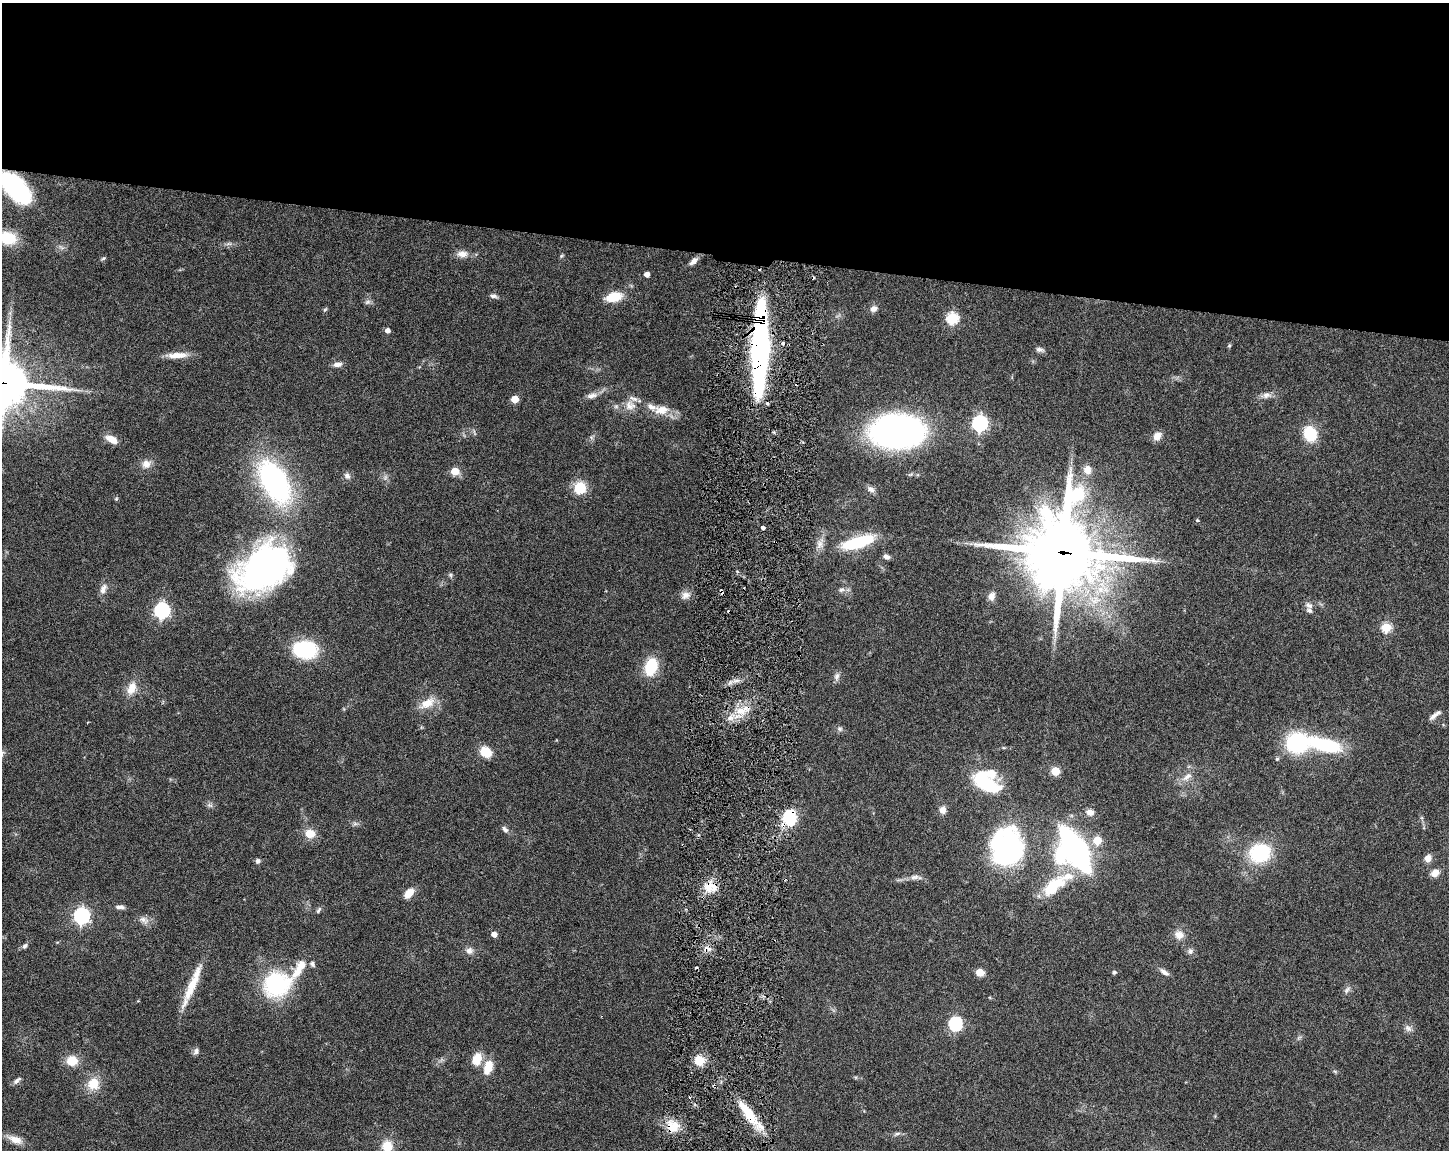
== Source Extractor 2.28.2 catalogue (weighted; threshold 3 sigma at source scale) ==
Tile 2 of 3 x 4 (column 2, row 1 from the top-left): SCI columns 1667-3113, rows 3446-4593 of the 4668 x 4598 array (HDU 1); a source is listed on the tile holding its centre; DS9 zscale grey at full resolution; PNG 1451 x 1152 px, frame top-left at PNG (2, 3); no overlay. Shown black and unused: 22% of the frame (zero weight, under 3 of 6 exposures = <1% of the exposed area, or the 3 px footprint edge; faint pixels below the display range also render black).
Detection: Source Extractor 2.28.2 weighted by HDU 2 'WHT'; one run over the whole footprint, this tile lists its part. Background 0.105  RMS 0.0046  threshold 0.0189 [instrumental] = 3 sigma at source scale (4.09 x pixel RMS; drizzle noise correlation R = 1.36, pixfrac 0.8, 0.05/0.05 arcsec/px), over >= 5 px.
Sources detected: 134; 1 inside a brighter object's white glare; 7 cosmic-ray / hot-pixel residue — not listed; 7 inside a brighter listed object's ellipse — not listed separately; the other 119 listed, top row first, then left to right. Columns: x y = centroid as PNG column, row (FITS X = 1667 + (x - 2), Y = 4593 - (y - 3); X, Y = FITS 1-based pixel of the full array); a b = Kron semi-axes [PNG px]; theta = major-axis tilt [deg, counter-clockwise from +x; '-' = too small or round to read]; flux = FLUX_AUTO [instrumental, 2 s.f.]
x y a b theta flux
16 188 33 16 -48 52
7 238 20 14 -13 14
228 244 9 4 0 1.1
462 254 15 9 0 3.3
561 256 6 4 71 0.55
103 258 6 4 29 0.61
693 261 12 6 45 2
647 274 4 4 - 2.5
493 296 9 6 -10 1.3
613 297 14 8 14 12
367 302 9 5 27 0.95
874 309 9 7 22 2
325 310 6 4 44 0.55
952 318 6 6 - 39
388 330 5 4 - 2
782 343 5 4 - 0.72
1229 346 5 5 - 0.55
760 349 61 9 88 250
1040 350 11 6 -14 1.4
177 355 28 8 3 5.2
337 364 11 6 4 2
3 383 19 17 -1 1700
1266 395 12 8 9 2.4
592 396 15 7 14 2.5
515 399 5 5 - 8.6
630 405 16 13 -5 4.9
661 410 20 12 4 6.5
980 423 7 6 - 110
896 431 39 24 1 180
1310 434 13 11 -73 16
1157 436 11 8 55 3.4
112 439 14 7 -30 4.6
146 464 12 11 - 3.3
1087 470 10 8 -79 3.7
455 471 5 5 - 9.8
347 476 10 8 -43 1.6
275 482 53 27 -60 82
580 488 12 11 - 10
871 489 10 7 -39 1.8
116 499 6 3 19 0.45
1197 520 4 3 - 0.41
763 528 4 3 - 4.4
858 542 27 9 16 32
819 544 12 9 -90 2.7
1062 552 30 29 - 2800
886 557 8 5 -25 1.5
265 567 56 37 32 150
450 575 6 5 - 0.72
103 589 14 8 66 2.7
841 590 9 6 18 1.3
686 595 13 9 30 2.7
992 596 11 8 69 2.7
1309 605 10 7 -39 1.8
162 610 7 6 - 100
1386 627 5 5 - 22
305 650 22 15 -1 35
651 667 17 12 75 16
837 676 11 6 64 1.6
132 688 19 11 68 5.3
427 703 20 11 28 6.5
741 711 17 12 -7 7.3
1435 715 18 5 36 2.1
840 729 6 5 - 0.9
1297 743 24 21 3 33
1326 745 31 12 -16 32
486 752 13 10 -34 7.1
1277 759 5 5 - 0.6
1056 771 5 5 - 15
1187 777 17 7 40 3.2
987 783 32 15 -36 28
210 805 7 4 -18 0.89
943 810 10 8 -74 2.3
1090 812 9 7 -14 2.7
789 817 16 13 -77 16
355 824 7 4 -18 0.9
505 829 10 6 -45 1.4
310 833 12 10 -12 5.6
1097 840 5 5 - 14
1007 847 35 30 87 77
1075 849 31 13 -60 160
1260 853 18 15 21 32
1428 858 8 7 - 3
258 861 7 6 - 1
1435 873 11 8 29 3
914 877 13 6 9 1.9
1052 886 28 14 47 17
709 887 20 12 24 6.6
409 893 12 7 47 4.8
120 907 13 5 1 1.5
318 910 10 5 54 0.93
82 916 7 6 - 120
144 920 15 8 -30 2.6
494 934 5 5 - 2.5
1179 935 12 11 - 3.5
25 946 8 6 43 1.2
469 951 10 9 - 2.1
1190 951 8 6 -90 1.2
299 968 32 11 59 8.9
980 972 5 5 - 9.6
1114 972 5 4 - 0.83
1164 972 13 6 -34 2
277 984 27 24 22 43
192 985 58 8 67 12
1347 990 11 6 49 1.4
955 1024 7 6 - 65
1408 1028 11 8 -41 1.8
196 1051 10 6 68 1.3
477 1059 15 10 73 6.4
699 1060 12 11 - 6.2
72 1061 14 12 6 6.6
488 1067 16 9 74 7.9
17 1080 13 5 39 1.4
93 1083 13 11 70 8.7
714 1086 6 3 -35 0.66
748 1113 35 10 -54 15
673 1126 17 14 -2 8
897 1133 9 4 9 0.98
15 1139 19 10 -18 4.6
387 1146 15 14 - 6.8
Overlapping masked pixels (flux is a lower limit): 10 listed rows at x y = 16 188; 760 349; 3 383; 1062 552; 741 711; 789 817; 709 887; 714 1086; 748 1113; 673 1126
Isophote crosses this tile's border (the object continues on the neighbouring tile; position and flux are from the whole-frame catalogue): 4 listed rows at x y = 16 188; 7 238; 3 383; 387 1146